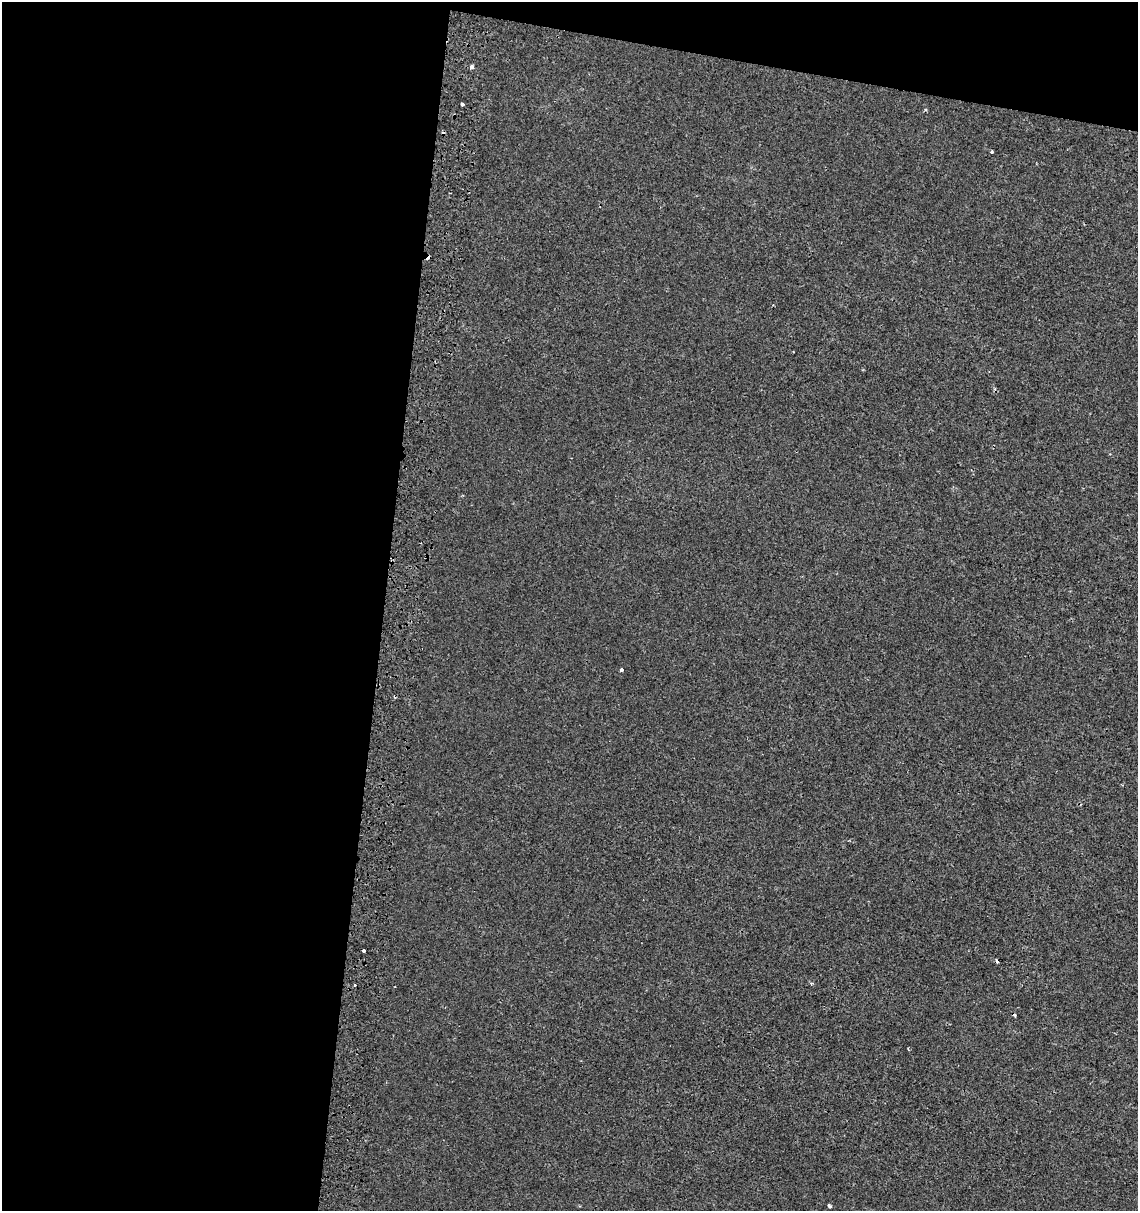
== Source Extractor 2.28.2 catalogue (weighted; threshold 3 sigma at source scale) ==
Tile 1 of 4 x 4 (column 1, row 1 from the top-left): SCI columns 327-1462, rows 3634-4842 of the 5136 x 4857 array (HDU 1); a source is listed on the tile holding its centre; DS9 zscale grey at full resolution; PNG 1140 x 1213 px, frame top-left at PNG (2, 2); no overlay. Shown black and unused: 37% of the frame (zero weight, under 2 of 3 exposures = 2% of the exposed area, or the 3 px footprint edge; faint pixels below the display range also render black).
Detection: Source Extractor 2.28.2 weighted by HDU 2 'WHT'; one run over the whole footprint, this tile lists its part. Background 9.81e-04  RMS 0.0028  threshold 0.0124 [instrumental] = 3 sigma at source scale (4.5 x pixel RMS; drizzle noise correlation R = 1.50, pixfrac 1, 0.0396/0.0396 arcsec/px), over >= 5 px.
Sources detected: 13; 5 cosmic-ray / hot-pixel residue — not listed; the other 8 listed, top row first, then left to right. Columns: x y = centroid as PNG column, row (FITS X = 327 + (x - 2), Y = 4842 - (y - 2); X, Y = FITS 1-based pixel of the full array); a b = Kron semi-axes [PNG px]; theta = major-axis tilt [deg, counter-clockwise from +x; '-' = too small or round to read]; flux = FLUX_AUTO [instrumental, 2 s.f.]
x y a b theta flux
471 68 4 3 - 3.4
462 104 3 3 - 1.4
992 152 3 3 - 0.93
621 670 3 3 - 1.5
363 951 3 3 - 2.7
811 983 5 4 - 0.38
355 985 3 3 - 0.68
829 1206 5 3 - 0.89